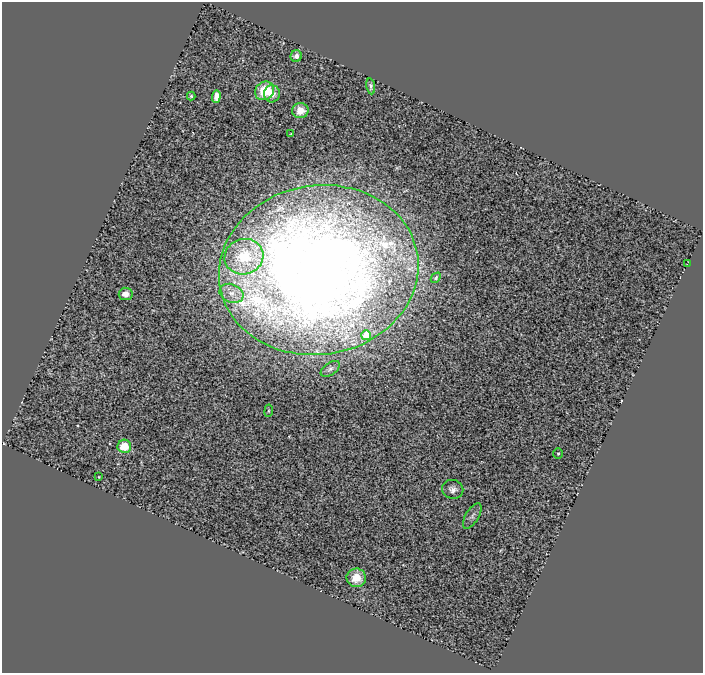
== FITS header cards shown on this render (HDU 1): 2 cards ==
NAXIS1  =                  701
NAXIS2  =                  671

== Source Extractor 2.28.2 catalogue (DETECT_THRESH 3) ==
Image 701 x 671 px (HDU 1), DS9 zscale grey, 1 PNG px = 1 image px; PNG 705 x 675 px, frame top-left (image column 1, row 671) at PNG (2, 2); each listed source drawn as its Kron ellipse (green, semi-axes under 4 px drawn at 4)
Background 1.75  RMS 0.11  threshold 0.325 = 3 sigma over >= 5 px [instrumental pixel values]
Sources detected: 23; all 23 listed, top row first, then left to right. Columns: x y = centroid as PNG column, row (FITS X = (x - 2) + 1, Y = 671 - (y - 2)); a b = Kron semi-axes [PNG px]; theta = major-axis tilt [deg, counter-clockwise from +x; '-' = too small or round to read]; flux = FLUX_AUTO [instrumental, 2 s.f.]
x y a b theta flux
296 56 6 5 - 34
371 86 8 4 -81 19
264 91 10 9 - 210
272 94 8 8 - 72
191 96 4 4 - 11
216 96 6 4 87 60
300 111 8 7 - 99
291 134 3 2 - 4.1
244 257 19 17 16 310
687 264 2 2 - 9.7
319 270 100 84 9 12000
436 278 6 3 47 11
232 293 12 9 -22 71
126 294 7 6 - 62
366 335 5 5 - 240
330 369 11 6 36 24
269 411 6 3 82 8
124 446 7 6 - 150
558 453 5 4 - 9.2
99 477 3 2 - 4.9
453 489 10 9 - 42
472 516 14 6 59 34
356 578 9 9 - 91